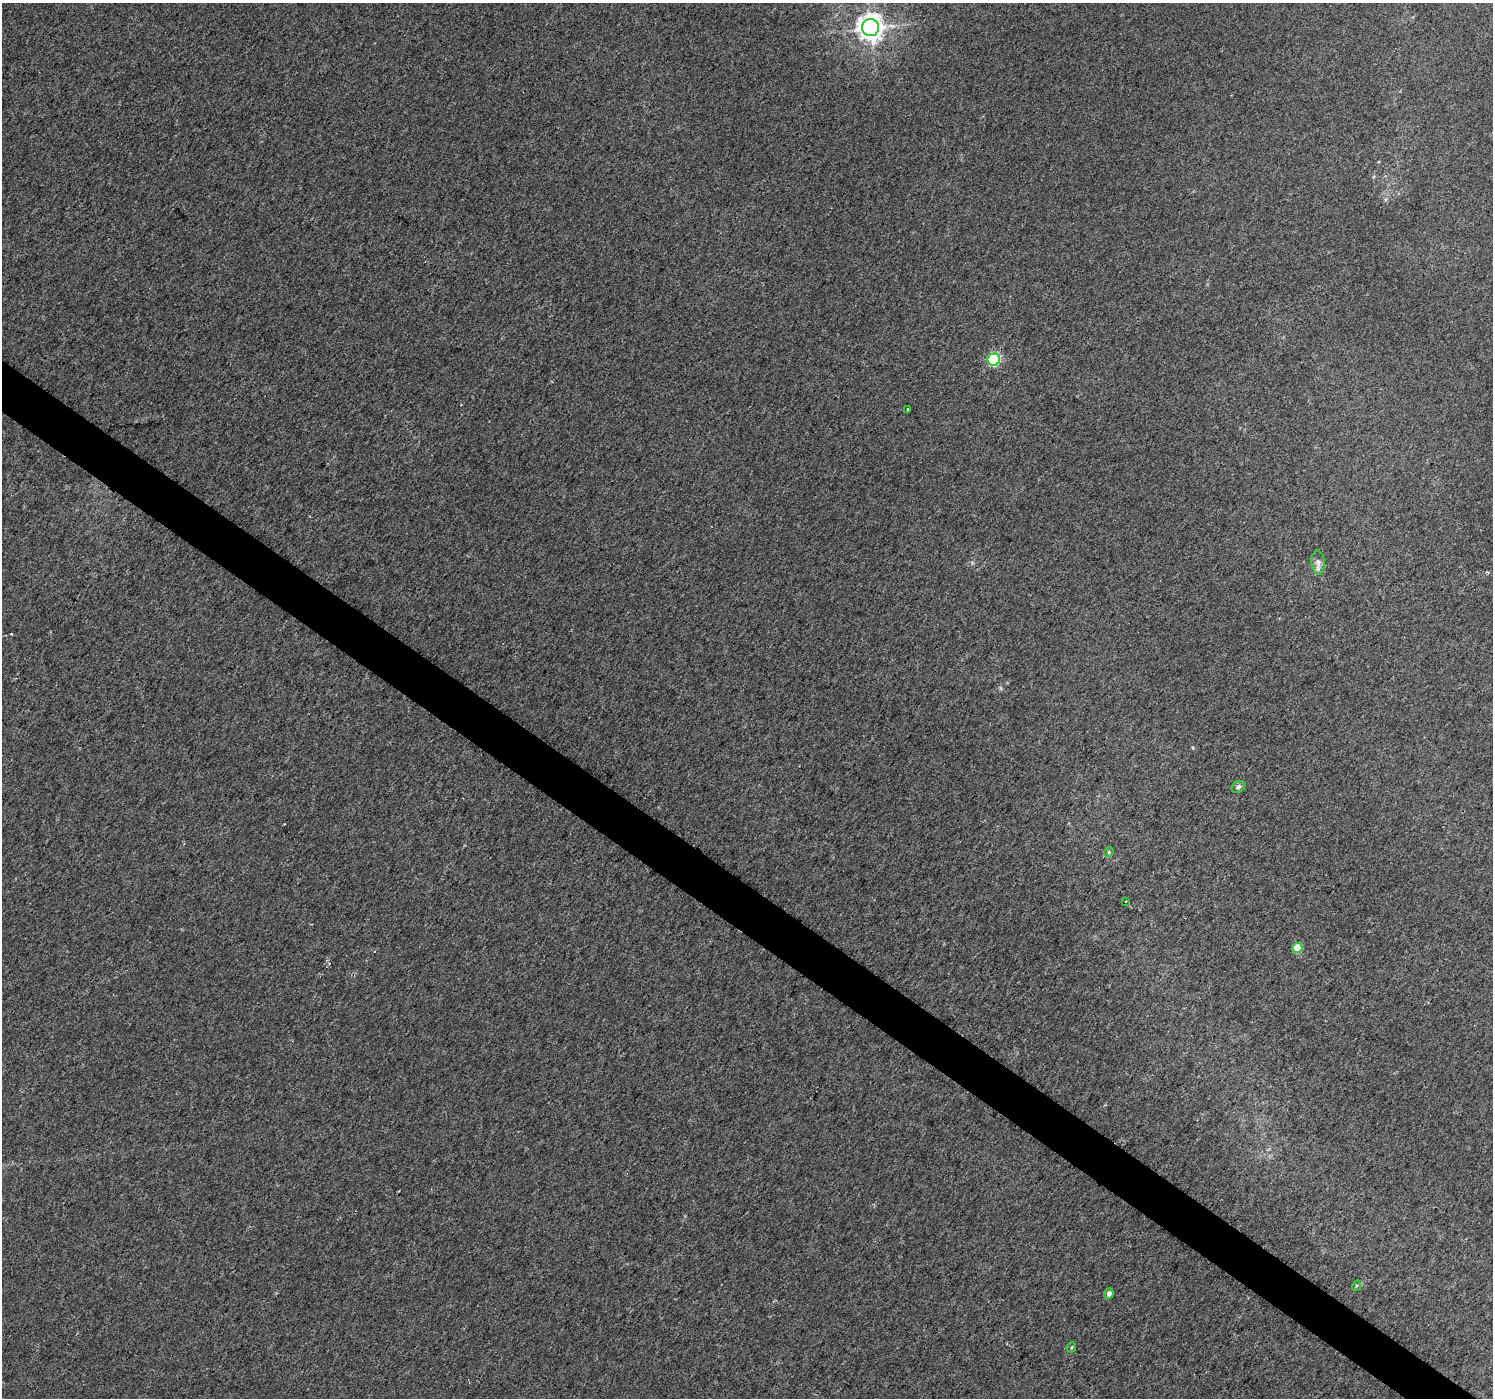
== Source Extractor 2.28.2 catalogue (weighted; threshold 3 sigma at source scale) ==
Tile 6 of 4 x 4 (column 2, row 2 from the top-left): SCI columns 1497-2987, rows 3040-4435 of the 5973 x 6013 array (HDU 1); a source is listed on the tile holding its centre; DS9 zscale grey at full resolution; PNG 1495 x 1400 px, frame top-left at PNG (2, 3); each listed source drawn as its Kron ellipse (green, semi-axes under 4 px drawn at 4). Shown black and unused: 3% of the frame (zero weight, under 2 of 3 exposures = <1% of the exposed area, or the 3 px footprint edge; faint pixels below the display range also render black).
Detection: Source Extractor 2.28.2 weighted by HDU 2 'WHT'; one run over the whole footprint, this tile lists its part. Background 0.011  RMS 0.01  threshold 0.0457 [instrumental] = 3 sigma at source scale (4.5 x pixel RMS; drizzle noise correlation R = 1.50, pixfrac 1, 0.0396/0.0396 arcsec/px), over >= 5 px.
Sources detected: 11; all 11 listed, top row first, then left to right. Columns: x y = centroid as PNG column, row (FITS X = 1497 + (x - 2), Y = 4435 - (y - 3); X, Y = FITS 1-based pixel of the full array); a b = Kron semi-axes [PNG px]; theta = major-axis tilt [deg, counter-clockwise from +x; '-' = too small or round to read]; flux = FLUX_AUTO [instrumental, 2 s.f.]
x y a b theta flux
870 28 8 8 - 1100
994 360 6 6 - 130
907 409 3 3 - 2.2
1318 562 12 6 -85 4.8
1238 787 7 5 30 2.9
1109 852 5 4 - 1.3
1125 901 3 2 - 1.3
1297 948 5 5 - 25
1356 1286 5 3 - 0.87
1109 1293 5 4 - 4.3
1072 1347 5 3 - 0.9